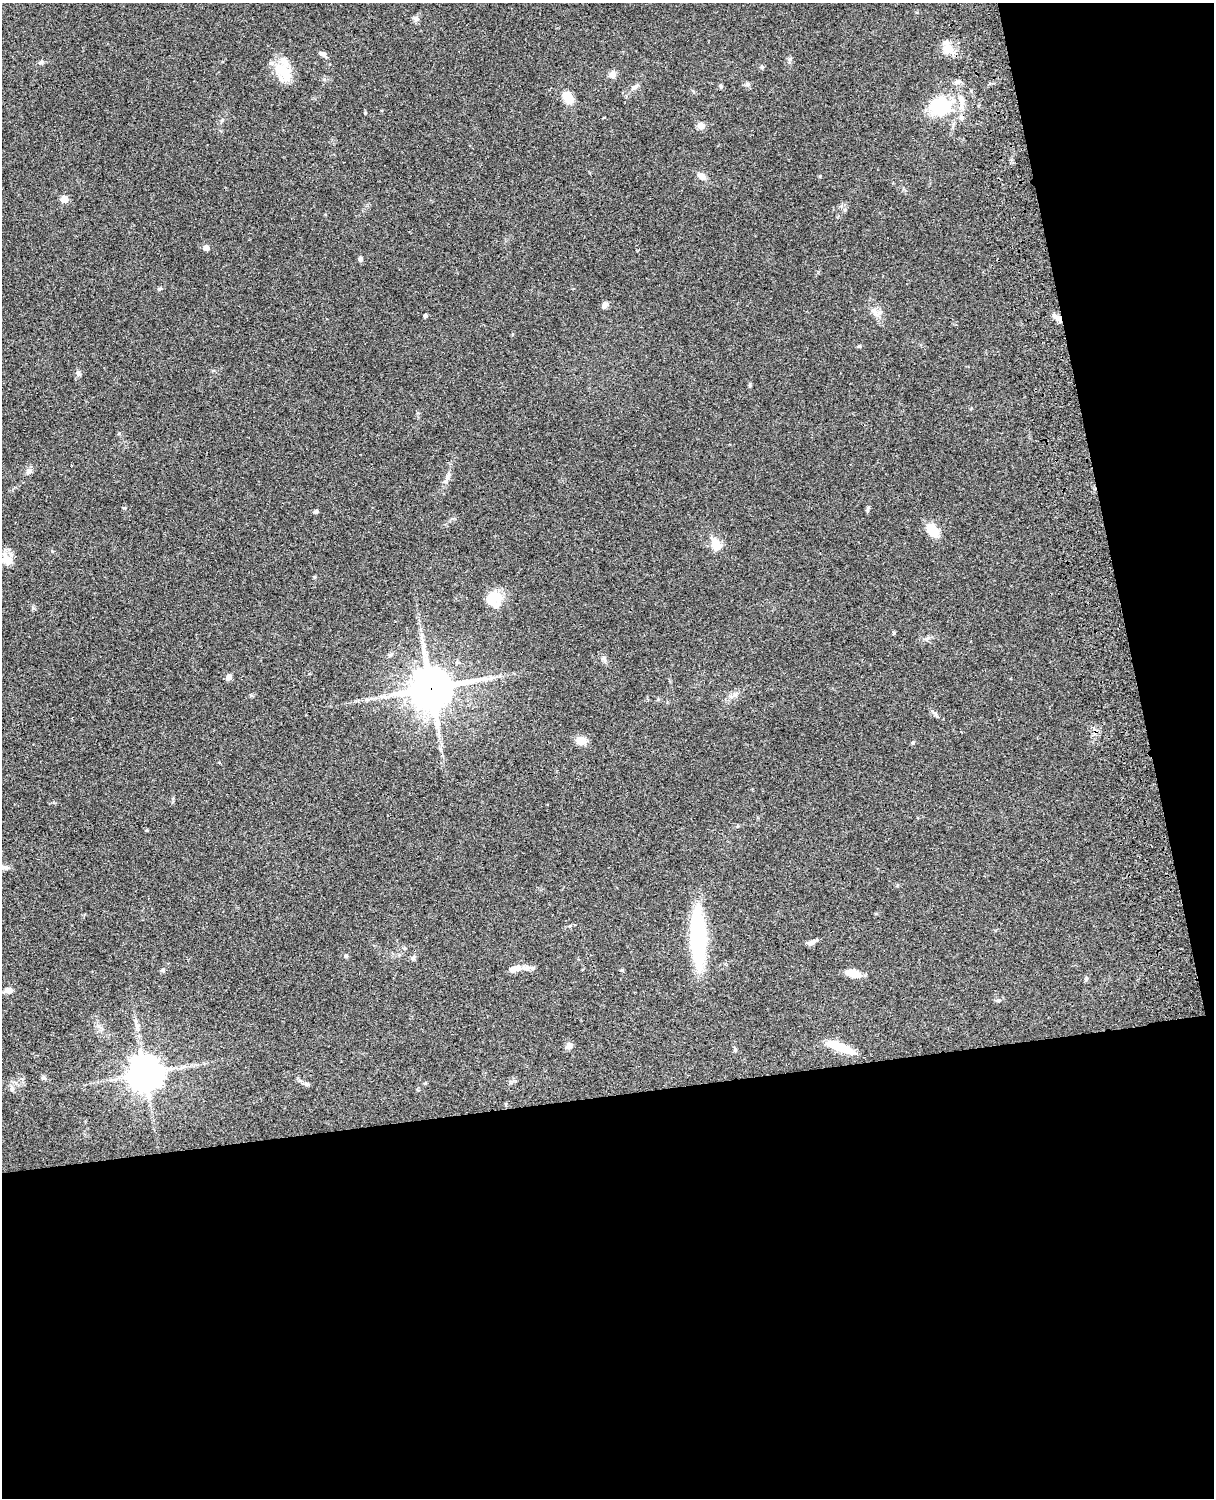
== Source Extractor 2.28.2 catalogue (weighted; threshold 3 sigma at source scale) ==
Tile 12 of 4 x 3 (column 4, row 3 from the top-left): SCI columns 3758-4969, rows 277-1772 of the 5088 x 4927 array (HDU 1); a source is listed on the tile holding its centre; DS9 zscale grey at full resolution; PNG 1216 x 1500 px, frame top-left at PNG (2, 3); no overlay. Shown black and unused: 33% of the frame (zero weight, under 3 of 4 exposures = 6% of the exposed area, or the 3 px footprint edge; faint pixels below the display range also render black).
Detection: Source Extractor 2.28.2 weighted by HDU 2 'WHT'; one run over the whole footprint, this tile lists its part. Background 0.0771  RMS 0.0058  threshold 0.0259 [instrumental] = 3 sigma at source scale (4.5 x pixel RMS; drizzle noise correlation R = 1.50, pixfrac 1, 0.05/0.05 arcsec/px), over >= 5 px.
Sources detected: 65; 1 long thin detection or spike segment (spike, bleed or trail) — not listed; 2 inside a brighter listed object's ellipse — not listed separately; the other 62 listed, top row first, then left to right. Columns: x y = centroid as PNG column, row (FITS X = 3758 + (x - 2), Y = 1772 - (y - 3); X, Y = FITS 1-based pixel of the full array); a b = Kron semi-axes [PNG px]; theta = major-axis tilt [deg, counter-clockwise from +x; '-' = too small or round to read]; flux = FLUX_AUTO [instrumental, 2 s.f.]
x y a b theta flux
416 19 8 7 - 1.6
948 48 18 12 -68 7.3
323 54 10 6 -24 1.6
41 62 6 5 - 1
762 67 6 6 - 0.97
283 72 27 18 -52 15
612 74 8 7 - 3.3
747 84 7 6 - 1.3
721 86 6 5 - 0.91
635 87 11 5 39 1.8
568 98 11 7 -58 13
940 107 23 19 20 32
701 125 9 8 - 2.8
702 176 11 7 -34 3.2
820 176 4 4 - 0.47
64 199 5 5 - 11
206 248 6 5 - 3.1
361 259 6 5 - 1.2
160 289 6 4 2 0.74
605 305 8 6 47 2.2
875 312 15 7 -52 3.8
425 316 4 3 - 1.4
1056 317 13 6 -32 2.8
859 346 5 4 - 0.65
78 373 8 5 89 1.5
750 385 6 4 89 0.71
29 471 8 7 - 1.8
868 509 8 4 59 0.87
316 512 5 4 - 1.3
932 530 13 9 -54 13
716 545 18 12 -60 6.8
7 558 18 14 28 6.1
314 577 5 3 - 0.6
493 599 18 16 22 13
894 633 6 4 -90 0.6
390 655 8 4 31 1.1
604 658 7 4 89 1.2
229 677 7 6 - 2
431 688 15 13 11 1700
735 695 7 5 1 1.6
935 714 7 5 -59 1.2
581 740 11 9 3 5.9
913 743 5 4 - 0.71
3 867 13 6 -2 2.4
697 938 55 14 -88 67
812 942 11 5 25 2.4
346 956 5 5 - 0.84
413 958 9 5 52 1.2
516 969 13 6 17 5.1
163 970 5 5 - 0.92
622 970 5 4 - 0.72
853 973 16 8 -14 7.2
1086 979 6 4 71 0.84
8 990 9 6 5 3.2
998 1000 8 4 8 0.94
569 1046 8 7 - 2.8
840 1047 32 9 -21 15
735 1050 6 5 - 0.93
145 1074 10 10 - 1200
44 1078 7 4 -18 0.98
307 1084 8 5 -9 1.3
12 1088 8 6 -69 1.6
Overlapping masked pixels (flux is a lower limit): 1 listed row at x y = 431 688
Isophote crosses this tile's border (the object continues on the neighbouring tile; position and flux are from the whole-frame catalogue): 1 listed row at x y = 3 867
Unlisted compact peaks at least as high as the median listed source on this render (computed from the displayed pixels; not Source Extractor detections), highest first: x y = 365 113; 33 608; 790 59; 119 433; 449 474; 222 120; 926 639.